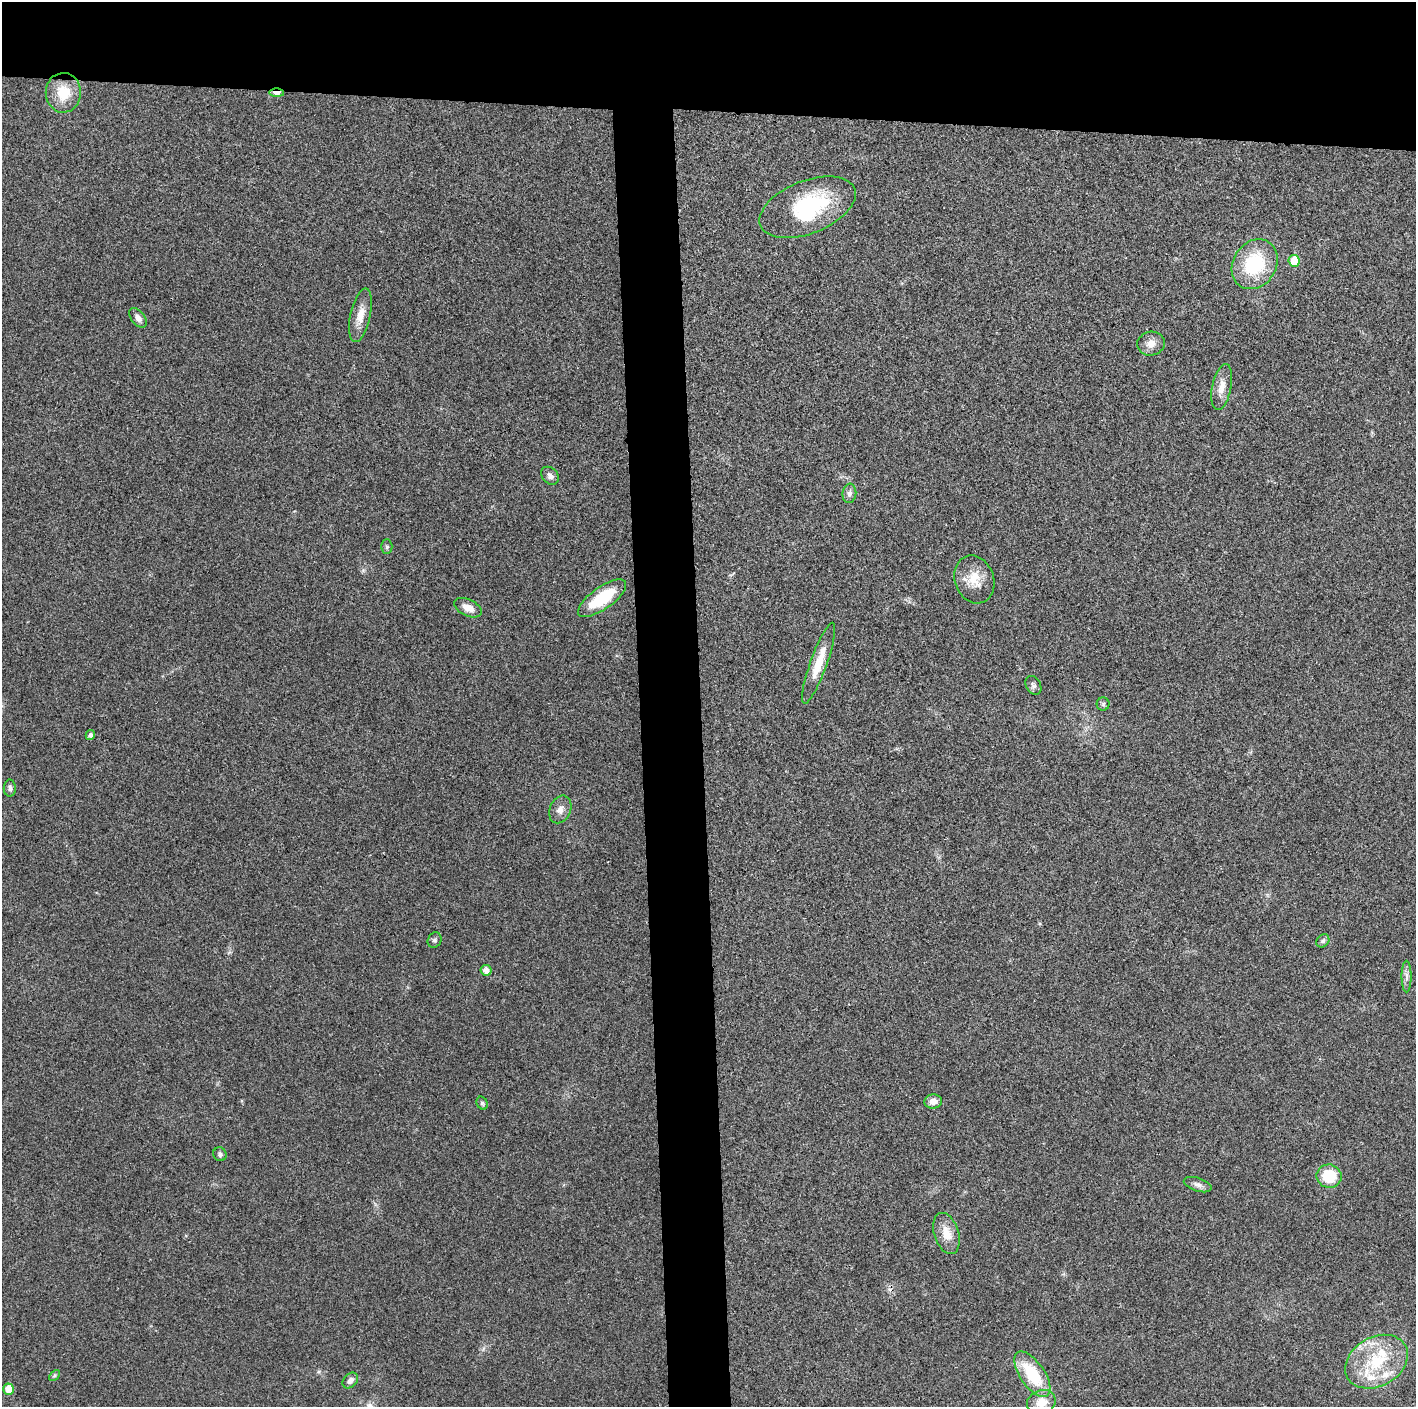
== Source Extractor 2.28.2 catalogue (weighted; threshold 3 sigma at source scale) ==
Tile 2 of 3 x 3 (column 2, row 1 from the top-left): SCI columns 1415-2828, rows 2830-4234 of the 4249 x 4237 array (HDU 1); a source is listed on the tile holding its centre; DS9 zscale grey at full resolution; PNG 1418 x 1409 px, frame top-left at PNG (2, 2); each listed source drawn as its Kron ellipse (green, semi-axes under 4 px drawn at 4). Shown black and unused: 12% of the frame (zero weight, under 3 of 4 exposures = <1% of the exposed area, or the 3 px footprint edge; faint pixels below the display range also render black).
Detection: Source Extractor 2.28.2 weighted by HDU 2 'WHT'; one run over the whole footprint, this tile lists its part. Background 0.0197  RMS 0.0056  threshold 0.025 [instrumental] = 3 sigma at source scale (4.5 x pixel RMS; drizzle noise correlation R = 1.50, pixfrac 1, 0.05/0.05 arcsec/px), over >= 5 px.
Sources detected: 42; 1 inside a brighter object's white glare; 1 cosmic-ray / hot-pixel residue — neither listed nor drawn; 3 inside a brighter listed object's ellipse — not listed separately; the other 37 listed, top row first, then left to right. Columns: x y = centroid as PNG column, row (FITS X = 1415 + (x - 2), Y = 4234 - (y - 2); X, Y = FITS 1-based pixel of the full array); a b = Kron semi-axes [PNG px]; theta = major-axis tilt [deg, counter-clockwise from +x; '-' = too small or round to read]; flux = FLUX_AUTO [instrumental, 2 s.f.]
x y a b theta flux
63 93 20 17 -90 15
276 93 7 4 0 6.9
808 207 50 26 22 51
1294 261 6 5 - 12
1255 264 26 21 57 36
360 315 27 10 78 7.7
138 318 11 6 -52 2.9
1151 344 14 12 13 5.1
1222 387 23 9 78 6.5
550 476 10 7 -46 2.8
849 493 10 7 83 2.2
387 547 7 5 -89 1.1
974 579 24 19 -70 12
602 598 28 11 35 25
468 608 15 8 -25 5.4
819 663 43 8 70 14
1033 685 10 7 -60 1.9
1103 704 6 6 - 1.2
90 735 5 4 - 1.9
10 788 8 6 -89 1.7
560 809 14 10 66 4.1
435 940 8 6 62 1.4
1323 941 7 5 46 1.3
486 970 5 5 - 3.3
1407 976 16 5 -90 2.6
933 1101 9 7 5 4.3
482 1103 7 5 -63 0.95
220 1154 7 6 - 1.6
1329 1176 12 12 - 18
1198 1185 14 6 -18 2.6
946 1233 21 12 -72 9.1
1377 1362 33 24 30 33
1032 1374 26 12 -55 27
54 1375 6 4 45 0.82
350 1380 9 6 46 2.7
9 1389 5 5 - 10
1041 1402 15 12 21 8.5
Overlapping masked pixels (flux is a lower limit): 1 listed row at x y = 276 93